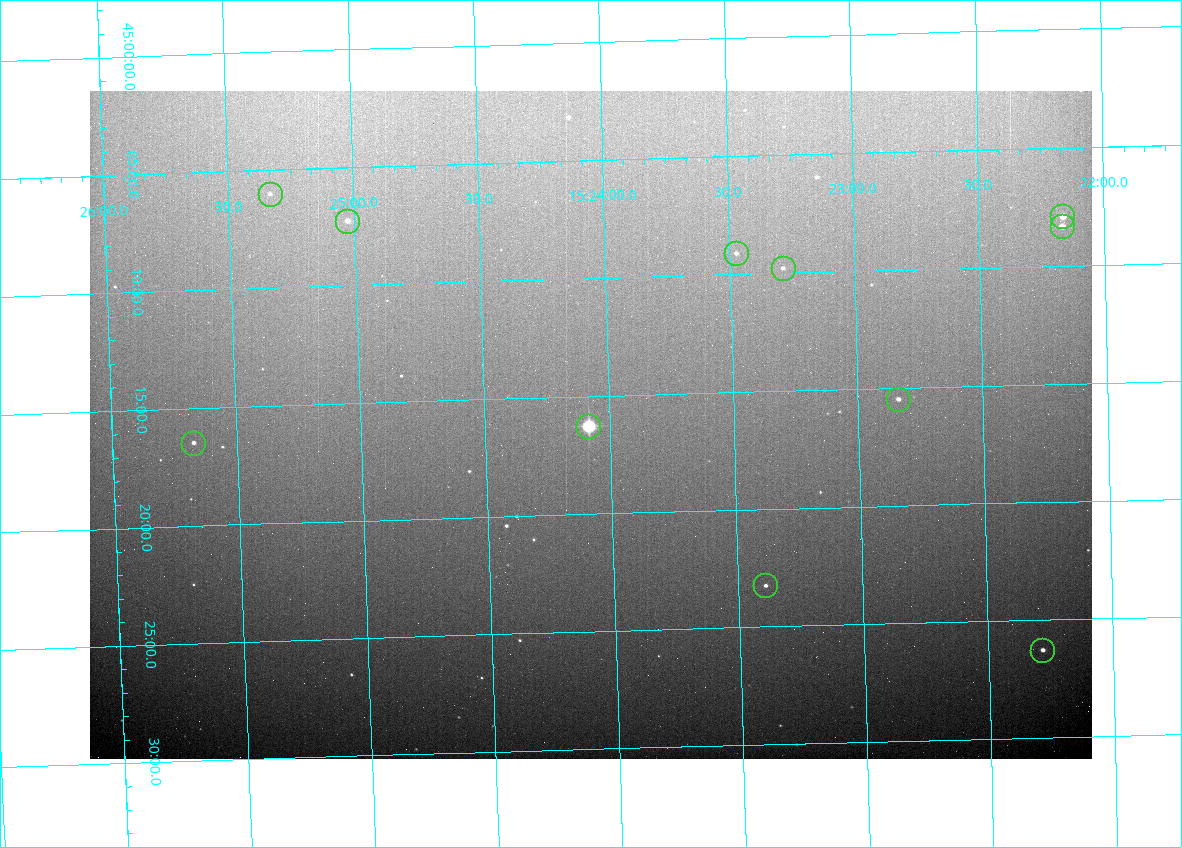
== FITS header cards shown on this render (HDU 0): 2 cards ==
NAXIS1  =                 1002 /fastest changing axis
NAXIS2  =                  668 /next to fastest changing axis

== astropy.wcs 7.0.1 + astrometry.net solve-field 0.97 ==
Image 1002 x 668 px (HDU 0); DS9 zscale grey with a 90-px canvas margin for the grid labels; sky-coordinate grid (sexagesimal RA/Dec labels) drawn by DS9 from the SOLVED WCS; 11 Tycho-2 reference stars matched to detected sources circled (green)
Header WCS: none
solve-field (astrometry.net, Tycho-2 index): SOLVED blind (the file carries no WCS)
Solved WCS: RA---TAN-SIP/DEC--TAN-SIP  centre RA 15:24:05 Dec +45:16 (231.02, +45.27 deg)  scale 2.54 arcsec/px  FOV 42.5' x 28.4'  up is -178 deg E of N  parity flipped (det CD > 0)
(file carries no celestial WCS; the grid is the blind solution)
Tycho-2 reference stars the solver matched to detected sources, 11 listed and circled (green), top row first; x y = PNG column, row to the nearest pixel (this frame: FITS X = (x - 90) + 1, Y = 668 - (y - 91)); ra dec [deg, ICRS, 3 dp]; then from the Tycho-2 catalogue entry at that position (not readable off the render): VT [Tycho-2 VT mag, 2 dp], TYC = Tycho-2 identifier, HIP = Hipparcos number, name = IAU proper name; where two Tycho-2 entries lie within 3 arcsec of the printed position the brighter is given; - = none
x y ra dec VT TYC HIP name
270 194 231.333 +45.100 12.23 3482-107-1 - -
1062 216 230.541 +45.132 9.55 3482-73-1 - -
347 221 231.257 +45.121 10.90 3482-113-1 - -
1062 226 230.542 +45.139 10.14 3482-1693-1 - -
736 253 230.869 +45.152 12.07 3482-1675-1 - -
783 268 230.822 +45.163 12.03 3482-1656-1 - -
898 399 230.710 +45.258 11.28 3482-1488-1 - -
588 426 231.021 +45.271 6.19 3482-1697-1 75369 -
193 443 231.419 +45.274 11.55 3482-1530-1 - -
765 585 230.848 +45.387 12.01 3482-1324-1 - -
1042 650 230.571 +45.438 10.99 3482-1241-1 - -